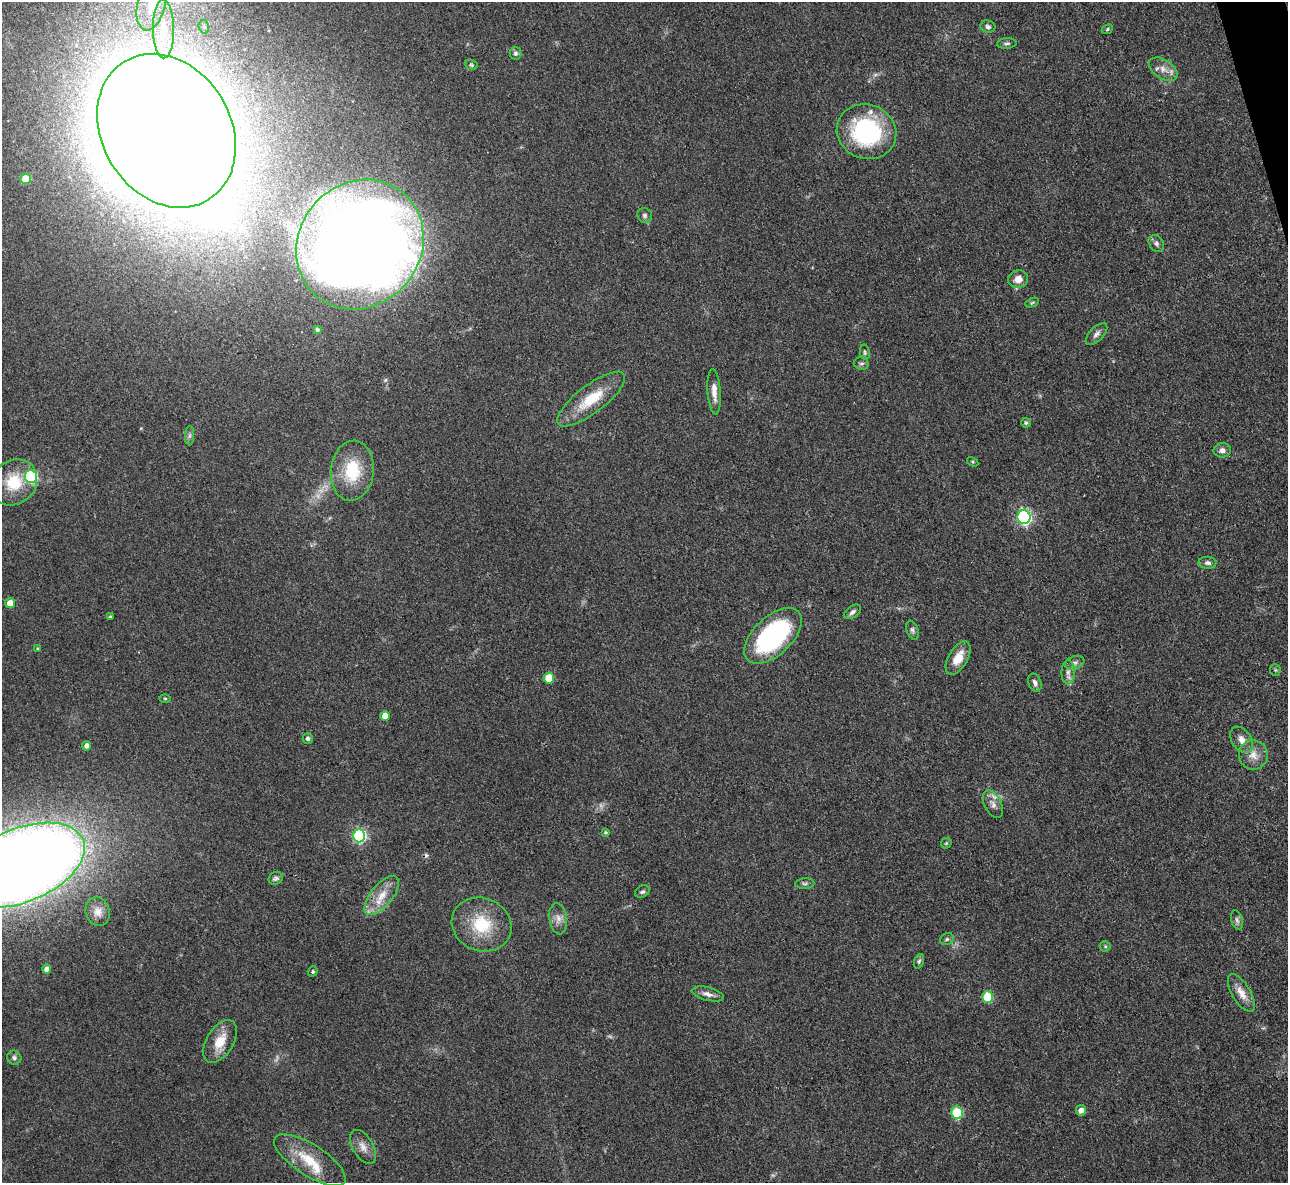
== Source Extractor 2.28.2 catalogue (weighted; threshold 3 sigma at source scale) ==
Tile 10 of 4 x 4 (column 2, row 3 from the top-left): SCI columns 1296-2581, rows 1451-2631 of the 5162 x 5140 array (HDU 1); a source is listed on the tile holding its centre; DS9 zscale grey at full resolution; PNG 1290 x 1185 px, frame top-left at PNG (2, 2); each listed source drawn as its Kron ellipse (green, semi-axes under 4 px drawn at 4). Shown black and unused: <1% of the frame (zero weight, under 3 of 4 exposures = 2% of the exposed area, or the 3 px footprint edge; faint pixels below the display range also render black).
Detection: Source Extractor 2.28.2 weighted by HDU 2 'WHT'; one run over the whole footprint, this tile lists its part. Background 0.0792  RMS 0.0058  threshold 0.0262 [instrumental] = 3 sigma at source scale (4.5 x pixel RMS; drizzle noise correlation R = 1.50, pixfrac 1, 0.05/0.05 arcsec/px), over >= 5 px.
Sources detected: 89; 5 too faint to see at this stretch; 3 inside a brighter object's white glare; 1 cosmic-ray / hot-pixel residue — neither listed nor drawn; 3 inside a brighter listed object's ellipse — not listed separately; the other 77 listed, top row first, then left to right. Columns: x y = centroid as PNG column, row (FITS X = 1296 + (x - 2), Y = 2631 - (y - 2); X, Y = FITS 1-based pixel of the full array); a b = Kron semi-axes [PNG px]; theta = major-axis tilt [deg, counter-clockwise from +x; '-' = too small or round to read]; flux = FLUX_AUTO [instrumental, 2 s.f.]
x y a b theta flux
151 4 27 14 76 18
204 27 7 5 -75 1.2
988 27 7 6 - 1.7
163 29 29 10 -89 15
1107 29 6 4 25 0.93
1007 43 9 5 5 1.3
515 53 6 6 - 1.4
471 65 6 5 - 0.88
1163 69 16 9 -33 5.6
166 131 81 64 -59 2700
867 132 30 27 -21 73
25 179 5 5 - 13
645 215 8 7 - 1.7
1156 243 9 7 -55 2.1
360 244 67 61 50 1100
1018 279 10 9 - 5.6
1032 303 7 4 23 0.79
317 330 4 3 - 1
1096 334 13 6 45 2.6
865 352 8 4 -80 1
861 364 7 6 - 1.4
714 392 23 6 -86 5.8
591 399 41 14 37 22
1026 423 5 4 - 1.1
189 436 9 4 89 1.5
1222 450 8 7 - 2.6
973 462 6 4 -32 0.7
352 471 30 21 83 27
31 477 6 6 - 61
14 482 25 21 42 21
1024 517 7 6 - 130
1207 563 9 6 -1 1.8
10 603 5 5 - 6.6
852 612 10 5 34 1.9
110 617 3 3 - 0.83
912 630 10 6 -69 1.7
773 636 35 19 43 100
37 648 4 3 - 0.52
958 658 18 9 59 8.8
1075 663 10 6 20 2
1275 670 5 5 - 0.81
1068 672 12 6 90 3
549 678 5 5 - 15
1035 683 9 6 -68 2.2
165 699 5 3 - 0.67
385 716 5 5 - 7.9
308 738 5 5 - 1.5
1242 740 14 9 -56 5.3
87 746 4 4 - 2.4
1253 755 15 14 - 7.1
993 804 15 8 -64 3.7
605 832 4 4 - 0.79
359 836 6 6 - 94
946 843 6 4 45 0.75
22 865 67 36 23 1500
276 878 7 6 - 1.6
805 884 9 5 3 1.4
642 892 8 5 29 1.4
382 896 24 10 51 11
98 912 14 12 -74 5.8
558 919 16 9 -81 4.4
1237 920 10 5 -74 1.8
482 925 30 26 -23 28
947 939 7 5 28 1.2
1105 946 5 5 - 0.93
919 961 7 5 69 1.1
47 969 4 4 - 3.7
313 971 5 4 - 1.1
1241 993 21 9 -59 6.9
708 994 16 6 -14 3.4
987 997 5 5 - 24
220 1041 24 13 59 12
14 1058 7 7 - 1.7
1081 1110 5 5 - 3.4
957 1113 6 5 - 34
363 1147 19 10 -59 5
310 1160 41 15 -33 19
Isophote crosses this tile's border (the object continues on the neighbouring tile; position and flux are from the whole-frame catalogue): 2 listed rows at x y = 151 4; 22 865